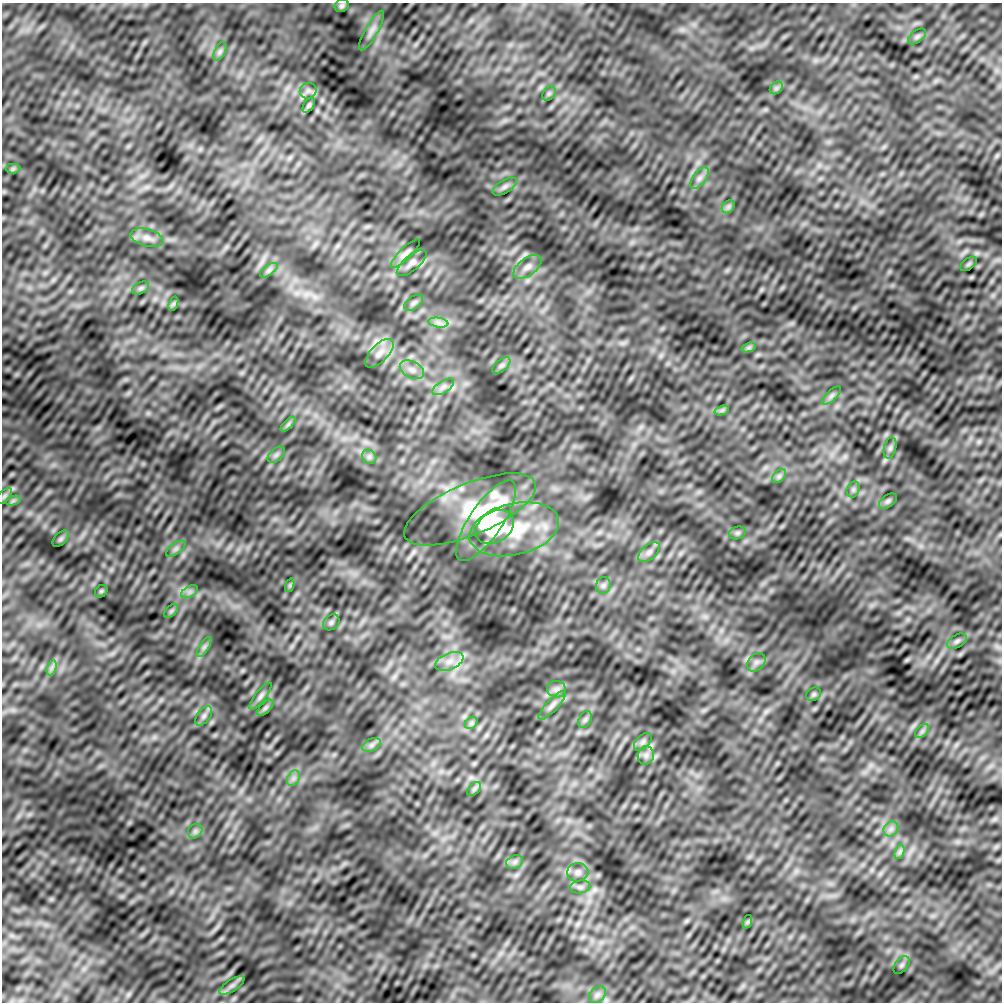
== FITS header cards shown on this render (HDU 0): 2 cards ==
NAXIS1  =                 1000
NAXIS2  =                 1000

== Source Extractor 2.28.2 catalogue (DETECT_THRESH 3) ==
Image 1000 x 1000 px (HDU 0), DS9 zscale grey, 1 PNG px = 1 image px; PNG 1004 x 1004 px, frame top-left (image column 1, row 1000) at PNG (2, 3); each listed source drawn as its Kron ellipse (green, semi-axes under 4 px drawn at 4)
Background -2.77e-07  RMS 1.0e-05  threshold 3.12e-05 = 3 sigma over >= 5 px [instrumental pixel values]
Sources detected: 81; all 81 listed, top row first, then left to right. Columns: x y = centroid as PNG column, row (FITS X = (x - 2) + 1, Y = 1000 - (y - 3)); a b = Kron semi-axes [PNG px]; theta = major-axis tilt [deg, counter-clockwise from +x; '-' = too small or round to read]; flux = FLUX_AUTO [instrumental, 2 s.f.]
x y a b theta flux
342 6 7 6 - 0.0016
372 30 22 6 60 0.0047
917 36 10 6 37 0.0019
220 51 10 5 63 0.002
776 88 7 5 45 0.0019
308 91 8 8 - 0.0027
549 93 8 6 54 0.0016
309 105 8 5 55 0.0014
13 169 7 4 1 0.0014
699 178 12 6 53 0.0036
505 187 13 6 31 0.0028
728 207 7 5 45 0.0019
147 238 17 8 -15 0.0056
405 254 19 6 44 0.0037
412 263 18 7 40 0.0043
969 264 9 5 38 0.0014
527 267 16 8 37 0.0053
269 270 10 5 36 0.0023
141 288 9 5 27 0.0016
414 303 11 6 37 0.0022
173 304 7 4 71 0.0013
438 323 10 5 -9 0.0033
749 347 7 4 19 0.0016
379 353 18 8 46 0.0068
501 365 11 5 41 0.0021
412 370 13 8 -28 0.005
443 387 12 6 33 0.0034
831 396 12 5 45 0.0024
722 410 7 4 19 0.0016
288 424 9 3 45 0.0016
890 448 10 6 75 0.0022
276 455 10 6 41 0.0024
369 457 8 6 -45 0.0022
779 476 8 5 45 0.0019
853 489 8 6 70 0.0018
4 496 10 5 45 0.0018
13 501 7 4 19 0.0016
888 501 10 6 35 0.0018
470 509 70 25 23 0.046
486 521 47 16 56 0.064
495 527 20 15 32 0.046
514 529 45 25 13 0.044
737 533 8 6 15 0.0017
61 539 10 6 45 0.0015
176 549 11 5 35 0.0024
649 552 13 7 41 0.0033
290 585 7 4 72 0.0012
603 585 8 7 - 0.0021
101 591 7 5 45 0.0011
189 592 9 5 31 0.0025
171 611 8 5 45 0.0015
331 622 9 7 40 0.0019
957 641 11 6 29 0.0022
204 647 11 4 58 0.0026
449 661 15 8 23 0.0071
756 662 10 7 44 0.0032
51 668 8 4 71 0.0021
557 689 9 8 - 0.0033
814 694 8 6 32 0.0015
261 696 16 5 52 0.0026
552 705 19 6 47 0.0037
265 708 10 5 45 0.0018
204 716 11 6 53 0.0029
585 720 9 6 63 0.0018
471 723 7 5 46 0.0016
922 731 8 5 45 0.0019
643 742 11 6 45 0.0023
372 745 10 6 27 0.0025
646 755 9 8 - 0.0035
293 778 8 6 60 0.0026
474 789 8 5 45 0.0017
891 829 8 6 45 0.0028
195 831 8 6 45 0.0021
899 852 7 4 71 0.0018
515 862 9 6 21 0.0024
578 872 10 9 - 0.0035
580 887 10 6 9 0.0024
747 922 7 4 71 0.0011
902 965 10 6 52 0.0019
232 986 14 5 32 0.0036
597 995 9 7 45 0.0027